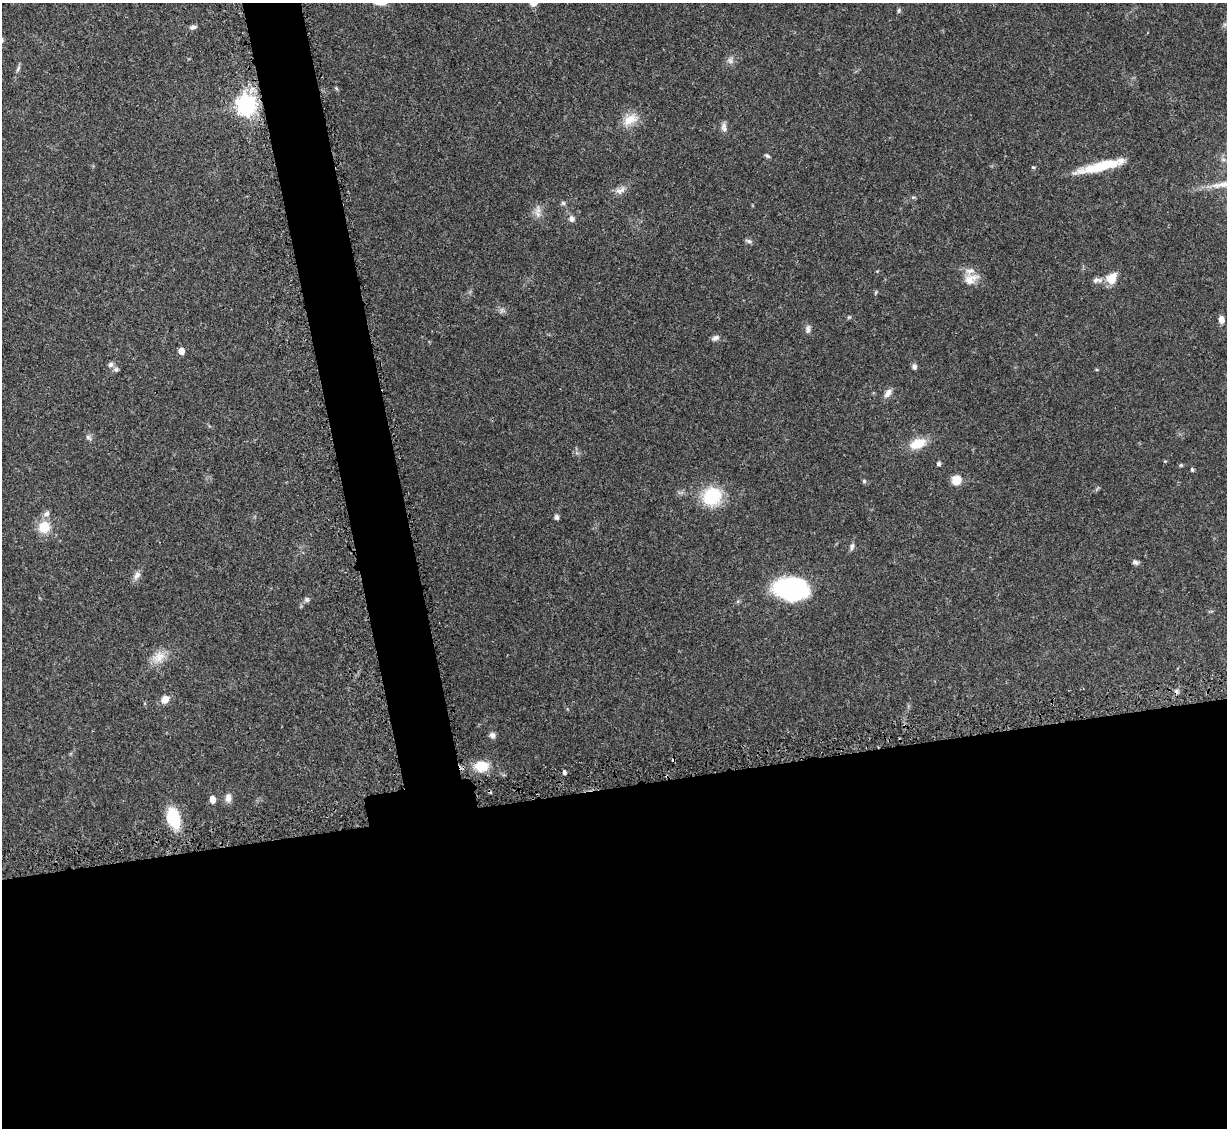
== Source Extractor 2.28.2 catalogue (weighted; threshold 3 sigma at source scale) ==
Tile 15 of 4 x 4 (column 3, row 4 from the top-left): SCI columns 2505-3729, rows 255-1380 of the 4995 x 5067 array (HDU 1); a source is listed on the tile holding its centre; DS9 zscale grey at full resolution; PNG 1229 x 1130 px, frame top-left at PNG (2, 3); no overlay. Shown black and unused: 34% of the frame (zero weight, under 3 of 5 exposures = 4% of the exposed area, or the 3 px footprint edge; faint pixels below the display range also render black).
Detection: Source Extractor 2.28.2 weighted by HDU 2 'WHT'; one run over the whole footprint, this tile lists its part. Background 0.0699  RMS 0.0033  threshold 0.0151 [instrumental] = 3 sigma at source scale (4.5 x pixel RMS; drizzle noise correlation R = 1.50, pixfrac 1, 0.05/0.05 arcsec/px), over >= 5 px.
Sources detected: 55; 2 cosmic-ray / hot-pixel residue — not listed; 2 inside a brighter listed object's ellipse — not listed separately; the other 51 listed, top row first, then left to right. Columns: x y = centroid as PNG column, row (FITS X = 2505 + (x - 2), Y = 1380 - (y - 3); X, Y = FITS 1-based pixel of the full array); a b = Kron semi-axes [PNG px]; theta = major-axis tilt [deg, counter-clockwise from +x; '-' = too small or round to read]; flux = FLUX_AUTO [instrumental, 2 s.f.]
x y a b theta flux
899 10 7 4 83 0.53
193 27 9 6 12 1
730 61 9 7 -70 1.2
18 69 10 4 64 0.76
336 88 6 4 -20 0.42
246 105 8 7 - 180
630 119 22 13 35 5.1
724 129 9 8 - 1.3
767 156 6 4 -35 0.69
1101 166 48 8 14 14
1033 167 5 4 - 0.42
620 190 15 8 19 2.1
563 203 6 6 - 0.62
538 210 14 8 66 2.1
572 219 7 7 - 1.4
749 241 9 5 -19 0.82
1111 278 12 10 54 5.4
971 279 20 13 22 4.1
1097 280 13 6 3 1.5
1221 319 8 6 -76 1.8
808 329 12 6 82 1.2
715 338 9 6 22 1.2
181 351 5 5 - 3.6
111 364 7 7 - 1.1
914 367 7 6 - 0.97
116 369 7 6 - 0.86
888 393 13 7 51 1.8
88 437 10 6 -44 0.95
918 443 16 10 20 7.6
1165 461 4 3 - 0.3
938 464 4 4 - 0.86
1181 465 5 4 - 0.38
1192 470 4 4 - 0.63
957 480 8 8 - 5.4
864 481 5 5 - 0.53
712 496 23 21 40 14
556 517 7 6 - 0.78
44 527 16 14 66 6.2
852 546 10 5 77 0.97
1135 562 7 6 - 0.94
137 575 13 7 51 1.6
791 588 32 19 -4 46
307 599 7 6 - 0.83
159 657 20 13 39 4.6
165 699 8 7 - 3.3
492 735 7 6 - 1.3
481 766 19 13 0 6.9
564 772 4 4 - 0.98
228 798 12 8 86 1.9
212 799 5 4 - 3.9
173 818 17 10 -74 19